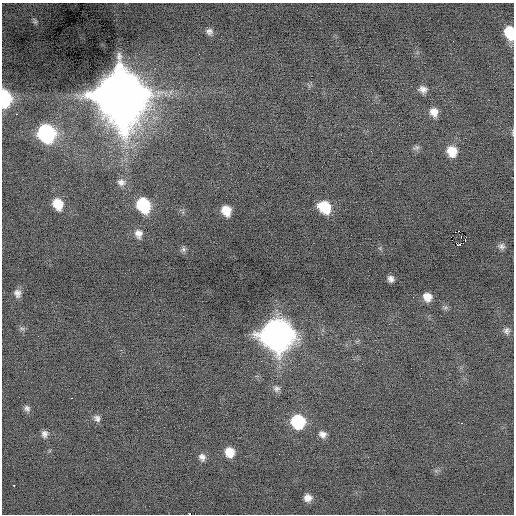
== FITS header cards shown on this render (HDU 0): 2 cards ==
NAXIS1  =                  512 / Axis length
NAXIS2  =                  512 / Axis length

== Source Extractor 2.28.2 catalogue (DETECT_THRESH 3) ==
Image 512 x 512 px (HDU 0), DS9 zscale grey, 1 PNG px = 1 image px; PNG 516 x 516 px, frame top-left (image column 1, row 512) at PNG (2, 3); no overlay
Background -0.0941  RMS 0.74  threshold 2.21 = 3 sigma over >= 5 px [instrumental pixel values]
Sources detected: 46; all 46 listed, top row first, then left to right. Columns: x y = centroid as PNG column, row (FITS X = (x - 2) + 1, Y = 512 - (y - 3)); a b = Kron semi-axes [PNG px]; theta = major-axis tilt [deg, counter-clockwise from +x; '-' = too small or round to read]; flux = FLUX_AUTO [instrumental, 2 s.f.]
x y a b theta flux
35 21 9 7 -72 130
209 31 8 7 - 180
509 32 11 8 -78 1300
453 41 2 2 - 29
423 89 10 8 -15 270
120 95 18 16 -67 440000
4 98 12 7 -87 4800
434 112 9 8 - 440
46 133 12 10 -60 8600
513 133 9 4 90 68
416 147 9 6 13 130
452 151 11 9 -66 900
121 182 11 10 - 300
58 204 11 9 -68 950
143 205 12 9 -64 3300
325 207 12 10 -41 1400
226 211 9 8 - 710
458 231 2 2 - 1500
138 234 10 9 - 330
451 237 2 2 - 84
465 239 5 2 - 95
458 245 3 2 - 2500
502 246 8 7 - 170
183 249 8 6 31 130
391 279 6 5 - 200
17 293 10 8 -80 260
427 297 8 7 - 490
445 307 9 4 -25 110
22 328 7 4 -2 99
507 331 9 8 - 180
276 335 14 14 - 70000
261 361 3 2 - 77
276 389 9 9 - 200
72 398 2 2 - 260
27 408 8 7 - 160
97 418 9 8 - 200
298 421 11 10 - 3300
462 423 3 2 - 150
44 434 9 7 86 210
322 434 9 7 -19 260
229 452 9 8 - 770
279 454 2 2 - 66
202 457 9 7 -69 230
14 485 3 2 - 130
308 498 7 6 - 320
189 514 2 2 - 580
At the frame edge (FLAGS 8, measured only in part): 4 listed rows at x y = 509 32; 4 98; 513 133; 189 514